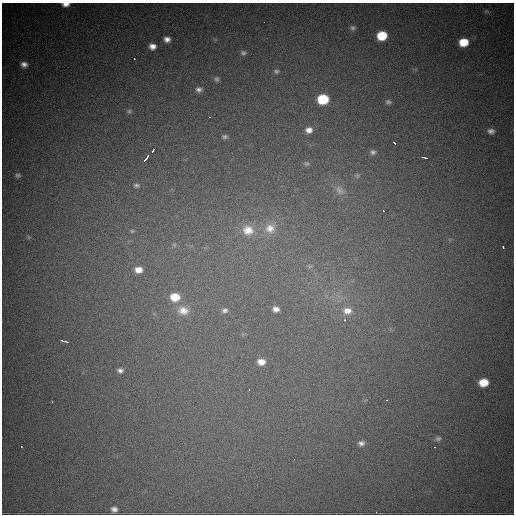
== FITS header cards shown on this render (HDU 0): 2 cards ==
NAXIS1  =                  512
NAXIS2  =                  512

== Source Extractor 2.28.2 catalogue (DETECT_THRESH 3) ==
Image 512 x 512 px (HDU 0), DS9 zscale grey, 1 PNG px = 1 image px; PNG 516 x 516 px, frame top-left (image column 1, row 512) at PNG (2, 3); no overlay
Background 2030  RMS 43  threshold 128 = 3 sigma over >= 5 px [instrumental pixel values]
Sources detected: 60; all 60 listed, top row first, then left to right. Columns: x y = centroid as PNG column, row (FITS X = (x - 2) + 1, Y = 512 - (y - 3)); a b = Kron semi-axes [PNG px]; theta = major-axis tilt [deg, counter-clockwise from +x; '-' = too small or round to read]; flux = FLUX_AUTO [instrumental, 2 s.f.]
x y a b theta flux
66 4 8 4 1 18000
486 12 8 4 -9 4900
264 22 2 2 - 6500
353 28 7 7 - 8100
382 36 8 7 - 100000
167 39 7 6 - 16000
464 42 8 7 - 66000
152 46 8 7 - 19000
243 53 8 6 0 7600
134 59 2 2 - 12000
24 64 8 7 - 15000
276 71 8 5 1 7200
216 79 7 6 - 6700
199 89 8 6 0 10000
323 99 8 7 - 160000
388 102 7 5 -3 7400
129 111 7 6 - 6400
209 117 3 2 - 5300
309 130 9 8 - 19000
491 131 7 5 1 11000
225 137 7 5 0 6800
394 143 4 2 - 6200
153 151 5 2 - 9300
373 152 7 6 - 8900
146 158 7 3 55 22000
425 158 6 2 -14 12000
306 163 7 6 - 6700
18 175 6 5 - 5600
357 176 8 6 90 6500
136 185 9 7 -10 9300
340 190 17 11 -42 32000
383 211 3 2 - 13000
270 228 15 13 -4 34000
248 230 15 13 -3 41000
132 231 7 5 13 5400
28 237 6 4 -70 3700
174 245 7 5 44 6400
503 247 3 2 - 10000
310 266 6 6 - 5900
138 270 9 7 -3 28000
175 297 9 8 - 63000
276 309 8 6 -8 16000
225 310 9 7 18 12000
183 311 16 12 -8 37000
347 311 12 9 7 28000
344 320 3 2 - 4600
64 341 8 3 -17 13000
261 362 9 7 -3 26000
120 370 7 6 - 9400
483 382 8 6 5 59000
249 389 3 2 - 3700
386 400 2 2 - 2000
52 401 3 2 - 7100
438 439 8 6 5 7200
361 443 8 7 - 12000
21 447 3 2 - 2800
434 447 3 2 - 3100
294 459 3 2 - 2300
114 509 7 6 - 12000
376 512 2 2 - 4800
At the frame edge (FLAGS 8, measured only in part): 1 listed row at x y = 66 4